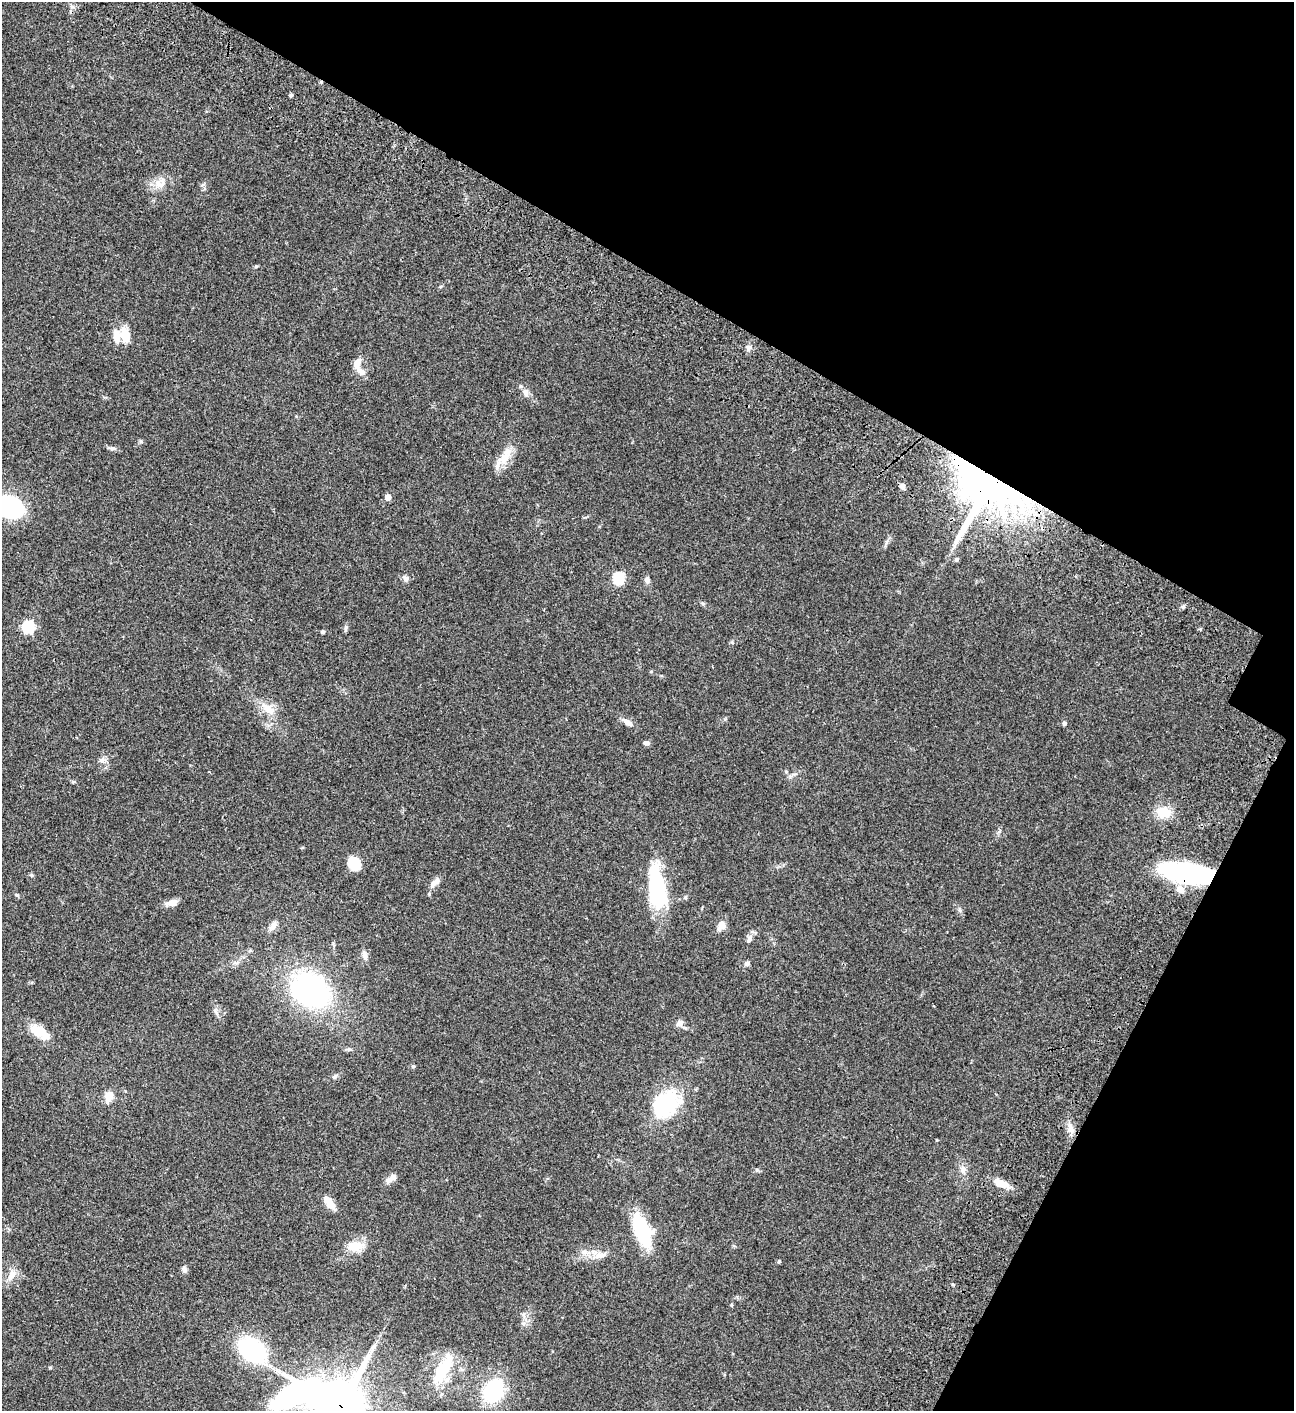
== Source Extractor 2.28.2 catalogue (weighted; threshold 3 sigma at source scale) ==
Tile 8 of 4 x 4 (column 4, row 2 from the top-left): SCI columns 4382-5673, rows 3023-4431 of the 6051 x 6048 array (HDU 1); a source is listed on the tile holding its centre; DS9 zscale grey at full resolution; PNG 1296 x 1413 px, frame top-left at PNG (2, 2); no overlay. Shown black and unused: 27% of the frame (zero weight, under 3 of 4 exposures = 13% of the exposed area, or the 3 px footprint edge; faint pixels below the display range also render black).
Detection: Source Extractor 2.28.2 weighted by HDU 2 'WHT'; one run over the whole footprint, this tile lists its part. Background 0.0643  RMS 0.0059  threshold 0.0264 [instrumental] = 3 sigma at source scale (4.5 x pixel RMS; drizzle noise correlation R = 1.50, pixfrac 1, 0.05/0.05 arcsec/px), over >= 5 px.
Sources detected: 72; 2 inside a brighter object's white glare — not listed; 4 inside a brighter listed object's ellipse — not listed separately; the other 66 listed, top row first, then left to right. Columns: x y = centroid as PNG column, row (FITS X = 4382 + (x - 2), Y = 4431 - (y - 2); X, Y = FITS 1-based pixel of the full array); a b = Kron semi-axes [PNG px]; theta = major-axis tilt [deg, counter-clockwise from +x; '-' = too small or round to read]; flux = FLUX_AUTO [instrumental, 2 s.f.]
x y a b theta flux
291 95 5 4 - 0.67
159 183 15 7 -62 4
256 266 4 4 - 0.69
125 334 20 11 -73 7.3
748 348 7 4 89 1.3
357 363 12 7 74 4.2
361 372 17 7 -41 3.4
525 392 9 7 -71 2.7
112 448 9 4 0 1.2
504 458 18 13 58 8.1
902 486 6 6 - 1.7
985 486 58 57 - 280
388 497 5 5 - 5.1
9 507 22 15 -25 68
956 559 6 4 22 0.9
406 578 8 7 - 1.7
619 578 6 5 - 41
647 580 7 6 - 1.9
1183 607 6 5 - 0.97
28 627 6 6 - 50
346 628 8 4 82 1.1
323 632 4 3 - 1.4
268 709 24 9 -37 6.8
627 722 13 6 -29 3.2
1064 723 5 5 - 1.2
646 743 7 5 -4 1.5
102 760 9 6 14 1.8
73 782 6 4 18 0.59
1164 812 19 15 -5 9.1
355 864 15 12 -47 10
1188 873 35 14 -10 110
31 875 5 4 - 0.69
434 883 20 7 44 3.2
657 888 49 18 -82 43
1180 890 12 8 -49 4.2
171 903 15 7 9 3.8
273 926 15 7 61 2.7
721 926 11 9 57 4.1
749 939 12 6 62 2.2
364 955 10 7 -79 2.3
747 963 7 5 70 1.1
310 990 37 28 -35 110
215 1010 7 4 71 1.1
680 1023 9 8 - 2.5
39 1031 24 12 -30 11
349 1049 6 4 17 0.85
109 1096 12 10 62 5.1
665 1103 34 31 27 33
1071 1129 15 8 -68 3.8
937 1140 3 3 - 0.49
963 1170 13 6 -81 2.8
389 1180 10 8 22 2.4
1001 1184 19 8 -22 6.9
329 1202 16 7 -51 6.5
642 1230 33 15 -69 36
355 1246 18 11 -6 8.3
601 1255 20 6 14 4.6
779 1261 5 4 - 0.68
184 1269 9 6 -68 1.5
12 1275 17 8 54 4.4
731 1305 5 4 - 0.51
252 1350 27 19 -40 58
443 1370 34 14 58 22
493 1391 24 19 59 41
294 1396 62 27 23 130
341 1406 17 15 48 2800
Overlapping masked pixels (flux is a lower limit): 4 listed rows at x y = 985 486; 1188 873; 294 1396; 341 1406
Isophote crosses this tile's border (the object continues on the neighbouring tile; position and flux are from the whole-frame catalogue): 3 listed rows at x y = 9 507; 294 1396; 341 1406
Unlisted compact peaks at least as high as the median listed source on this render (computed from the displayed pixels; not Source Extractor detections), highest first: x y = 413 1066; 17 895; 50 1368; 141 441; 757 1170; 732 642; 703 604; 334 1077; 953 1285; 960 910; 790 777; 725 719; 651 671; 999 832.